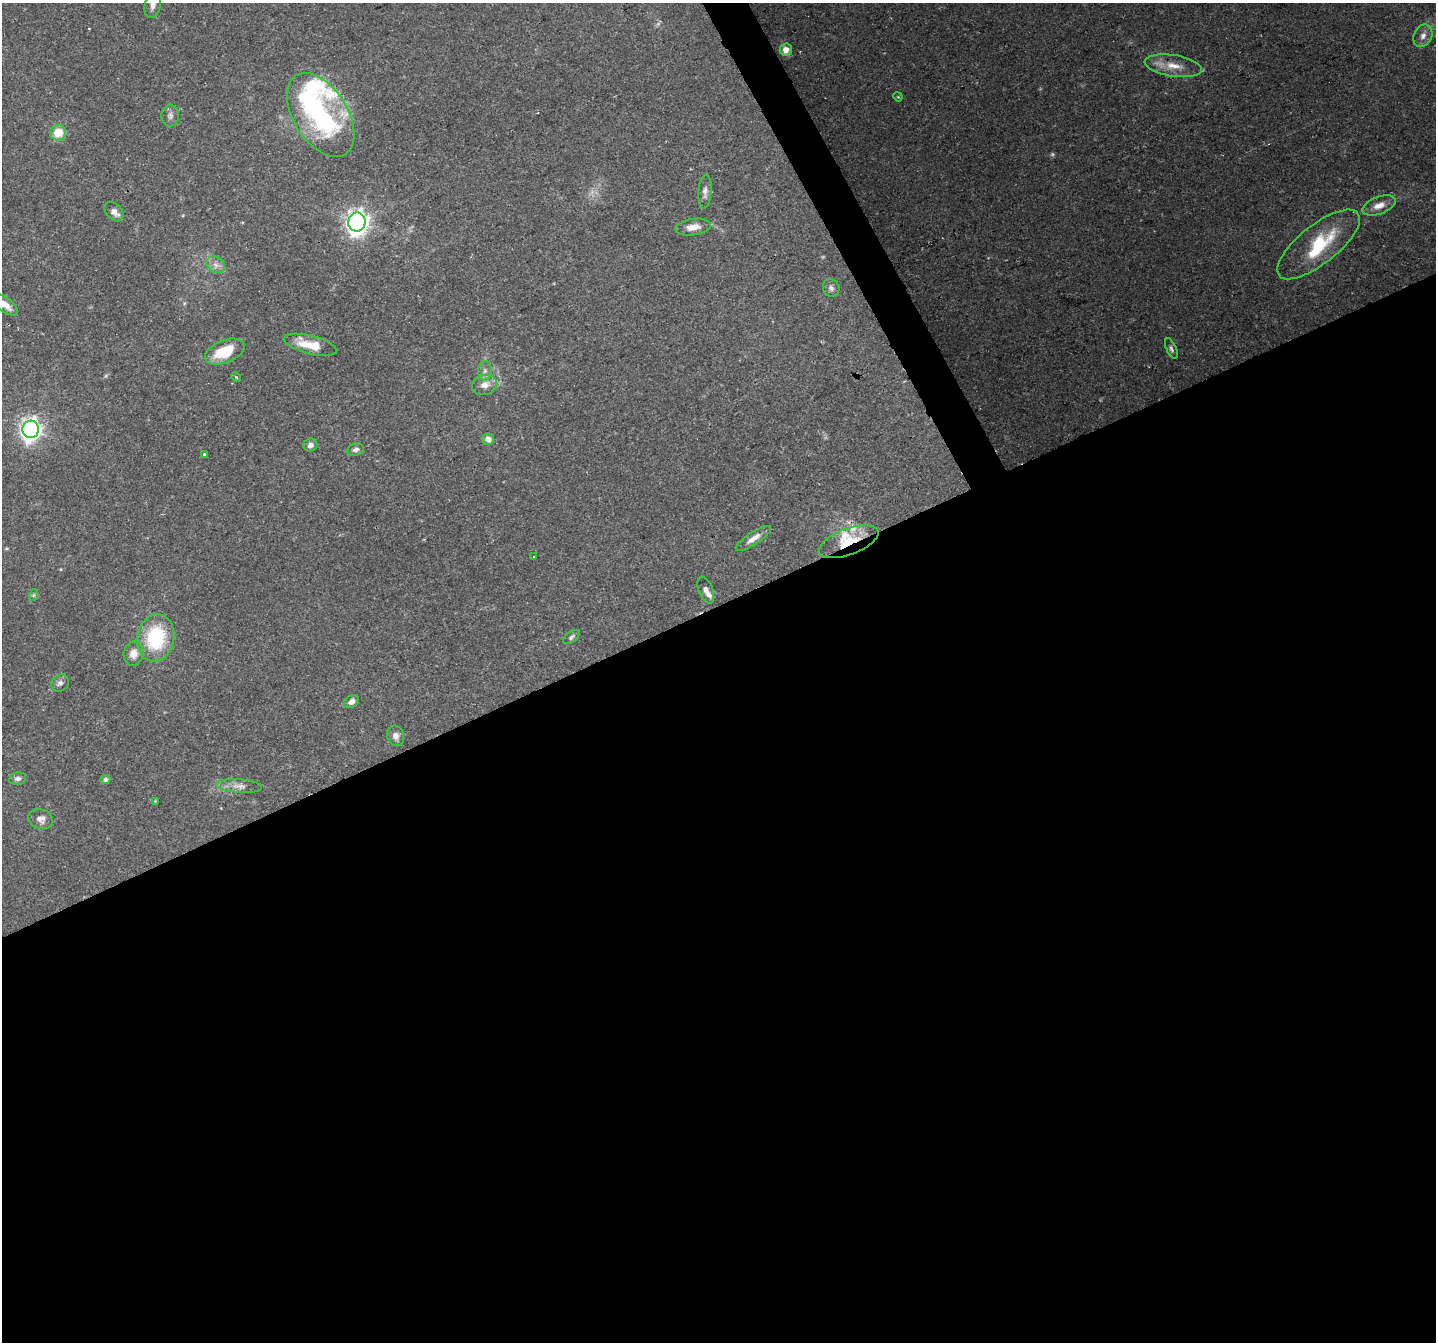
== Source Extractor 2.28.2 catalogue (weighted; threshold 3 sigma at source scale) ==
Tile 15 of 4 x 4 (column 3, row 4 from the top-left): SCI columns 2871-4304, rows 159-1498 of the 5738 x 5615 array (HDU 1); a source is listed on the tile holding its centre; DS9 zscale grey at full resolution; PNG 1438 x 1344 px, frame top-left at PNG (2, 3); each listed source drawn as its Kron ellipse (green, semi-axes under 4 px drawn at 4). Shown black and unused: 56% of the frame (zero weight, under 2 of 3 exposures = <1% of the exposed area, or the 3 px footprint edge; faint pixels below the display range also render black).
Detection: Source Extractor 2.28.2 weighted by HDU 2 'WHT'; one run over the whole footprint, this tile lists its part. Background 0.0816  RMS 0.005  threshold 0.0225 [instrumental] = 3 sigma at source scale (4.5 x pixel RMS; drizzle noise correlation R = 1.50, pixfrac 1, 0.0396/0.0396 arcsec/px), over >= 5 px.
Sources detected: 53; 3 too faint to see at this stretch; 1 inside a brighter object's white glare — neither listed nor drawn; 5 inside a brighter listed object's ellipse — not listed separately; the other 44 listed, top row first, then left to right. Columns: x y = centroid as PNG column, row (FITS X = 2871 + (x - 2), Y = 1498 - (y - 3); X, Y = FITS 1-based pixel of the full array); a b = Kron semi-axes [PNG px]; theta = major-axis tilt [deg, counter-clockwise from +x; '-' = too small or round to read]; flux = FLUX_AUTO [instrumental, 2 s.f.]
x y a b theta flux
153 6 13 8 76 2.8
1423 36 11 9 64 3.4
786 50 6 6 - 3.5
1173 66 29 10 -9 9
898 97 5 3 - 0.46
320 115 46 27 -58 91
170 116 11 8 -89 2.2
58 133 8 7 - 10
705 191 17 6 86 2.6
1379 205 17 8 20 5.8
114 212 11 7 -47 2.7
357 222 9 8 - 330
693 227 18 8 9 5.5
1318 244 50 19 38 32
216 265 10 7 -33 2.7
831 288 9 8 - 2
5 305 16 7 -36 5.2
310 345 27 9 -14 12
1171 349 11 5 -65 1.4
225 352 21 11 22 18
485 371 10 6 87 2.1
236 377 5 3 - 0.68
484 385 13 10 18 4.5
31 429 9 8 - 290
488 439 6 5 - 3.6
310 445 7 6 - 1.9
356 450 8 6 18 1.7
204 454 3 3 - 1.6
753 538 21 6 33 4
849 542 31 13 21 15
534 557 2 2 - 0.48
706 590 14 7 -68 2.6
34 595 6 4 70 0.74
571 637 10 5 37 1.5
156 638 24 18 78 34
133 654 12 10 80 4.7
60 683 9 8 - 2.1
352 702 8 5 30 2.7
396 736 10 8 -73 2.6
18 778 8 6 11 1.8
105 779 5 4 - 1.3
239 786 23 6 -4 4.1
155 801 3 3 - 0.57
41 819 12 9 -18 3.3
Overlapping masked pixels (flux is a lower limit): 1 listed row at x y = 849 542
Isophote crosses this tile's border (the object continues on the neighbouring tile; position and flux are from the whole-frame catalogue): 1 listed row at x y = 5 305